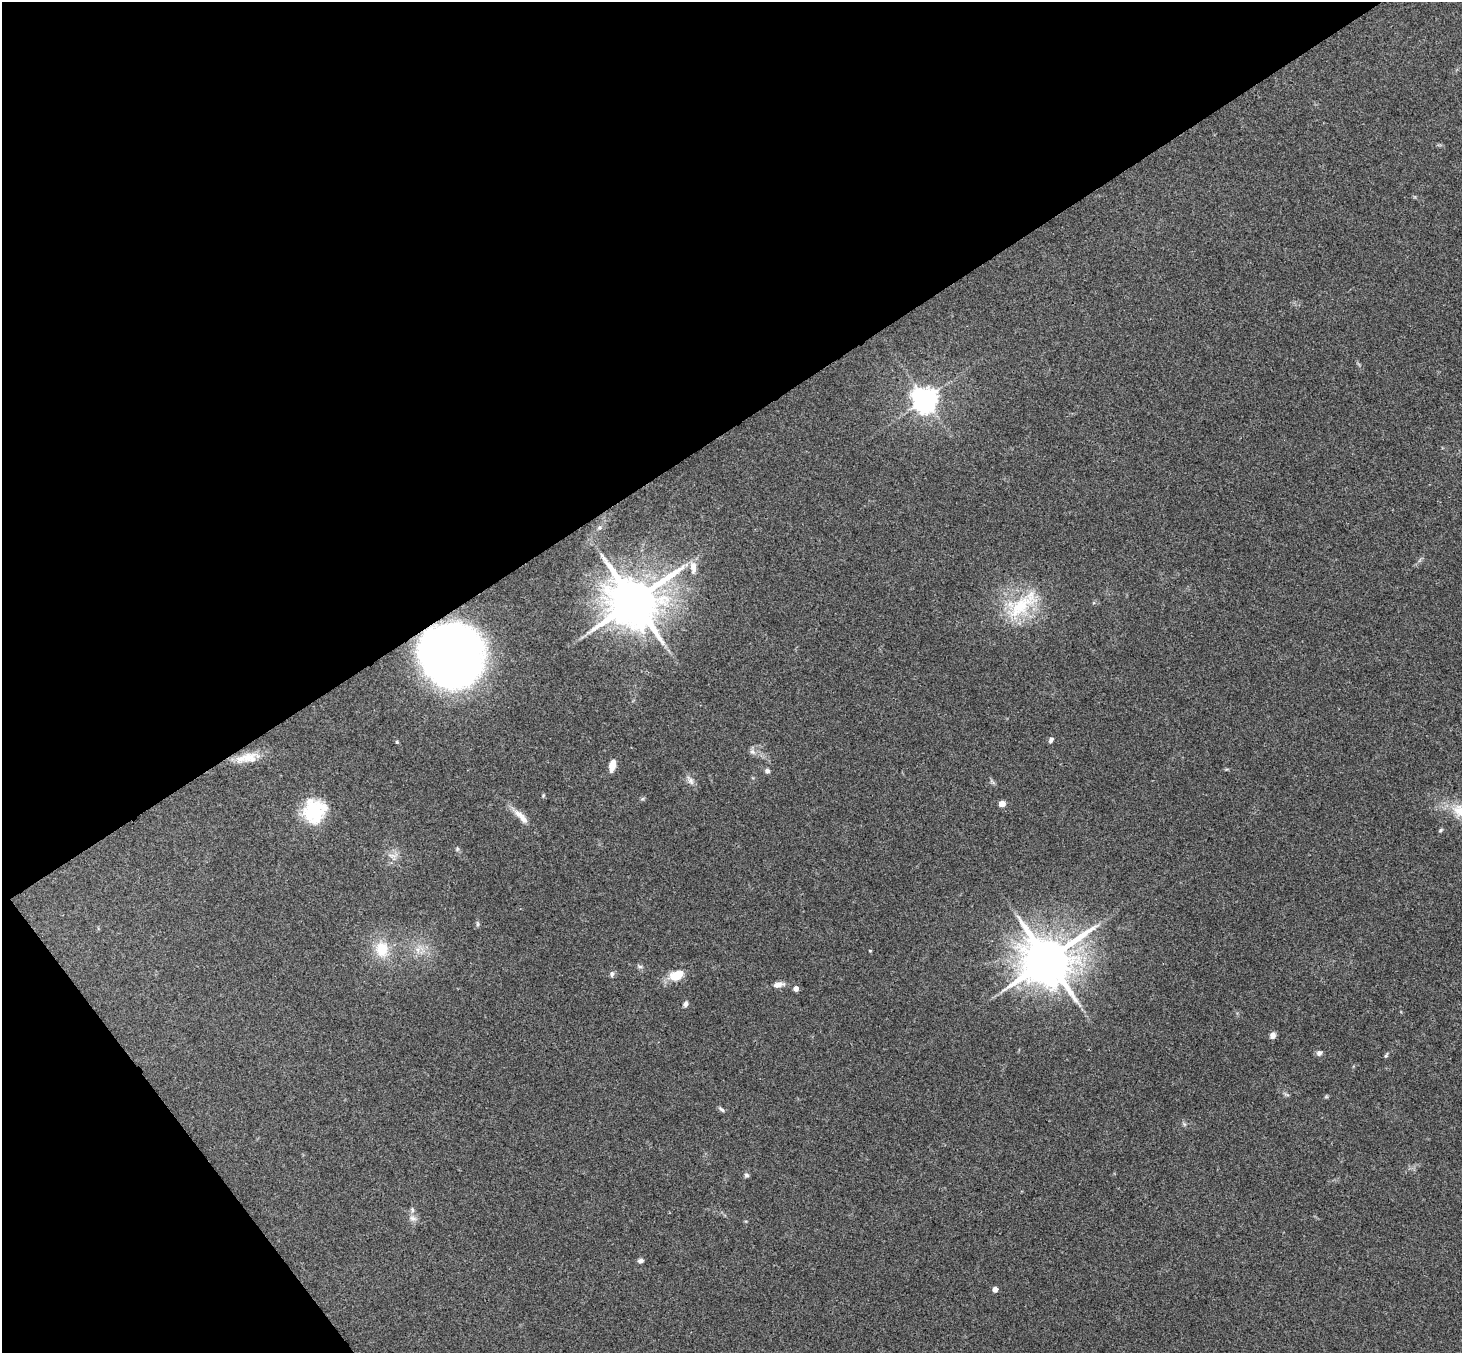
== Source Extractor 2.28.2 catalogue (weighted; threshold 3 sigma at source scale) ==
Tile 5 of 4 x 4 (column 1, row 2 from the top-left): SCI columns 53-1512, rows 3032-4382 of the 5945 x 5925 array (HDU 1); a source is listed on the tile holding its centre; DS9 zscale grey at full resolution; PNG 1464 x 1355 px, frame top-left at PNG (2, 2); no overlay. Shown black and unused: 36% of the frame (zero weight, under 3 of 4 exposures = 6% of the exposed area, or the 3 px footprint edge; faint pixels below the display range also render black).
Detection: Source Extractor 2.28.2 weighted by HDU 2 'WHT'; one run over the whole footprint, this tile lists its part. Background 0.218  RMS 0.0084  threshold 0.0379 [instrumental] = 3 sigma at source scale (4.5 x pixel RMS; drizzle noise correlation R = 1.50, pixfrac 1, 0.05/0.05 arcsec/px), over >= 5 px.
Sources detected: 43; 2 inside a brighter listed object's ellipse — not listed separately; the other 41 listed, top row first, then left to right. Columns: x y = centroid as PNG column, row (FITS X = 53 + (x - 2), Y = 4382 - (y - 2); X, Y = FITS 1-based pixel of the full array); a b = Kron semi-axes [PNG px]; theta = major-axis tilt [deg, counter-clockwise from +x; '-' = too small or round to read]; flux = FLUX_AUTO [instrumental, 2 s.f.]
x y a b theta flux
925 399 8 7 - 870
599 528 6 6 - 2
693 567 16 8 -87 6.5
634 601 15 14 - 4700
1020 606 52 22 38 50
452 655 48 41 -64 690
1051 740 7 5 50 2.4
397 742 4 4 - 0.94
752 752 9 6 -40 3
247 758 34 11 11 16
612 765 10 5 78 11
767 771 7 6 - 2.2
690 780 15 6 -55 4.2
1002 804 4 4 - 16
313 811 30 23 -78 39
518 814 19 9 -35 7.8
1440 830 6 5 - 1.3
457 849 6 4 73 1.1
392 856 14 6 -7 4.3
477 924 8 4 -82 1.4
382 949 22 18 -90 22
418 950 7 4 -72 2.8
870 951 4 3 - 0.71
1048 960 16 14 26 4300
640 966 8 4 -9 1.6
612 974 7 6 - 2.4
676 975 18 11 21 16
778 984 13 7 9 5.6
796 988 4 4 - 6.5
685 1004 7 5 72 2.5
1273 1035 8 6 56 3.6
1319 1053 7 6 - 2.6
1386 1055 6 5 - 1.2
1326 1097 6 4 19 1.1
722 1109 10 4 -35 1.9
1184 1124 7 4 -71 1.4
747 1175 7 5 -5 1.7
412 1210 7 5 -71 2
413 1218 12 6 -9 3.4
640 1261 7 5 18 2.5
995 1289 4 4 - 7.8
Overlapping masked pixels (flux is a lower limit): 1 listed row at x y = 452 655